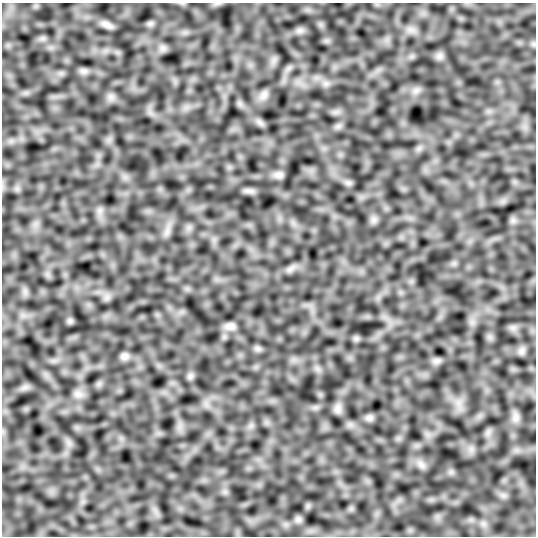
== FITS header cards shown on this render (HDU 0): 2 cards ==
NAXIS1  =                  534
NAXIS2  =                  534

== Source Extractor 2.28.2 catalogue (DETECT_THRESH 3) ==
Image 534 x 534 px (HDU 0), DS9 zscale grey, 1 PNG px = 1 image px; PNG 538 x 538 px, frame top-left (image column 1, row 534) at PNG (2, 3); no overlay
Background -0.0816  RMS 7.2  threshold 21.6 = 3 sigma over >= 5 px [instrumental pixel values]
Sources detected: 28; all 28 listed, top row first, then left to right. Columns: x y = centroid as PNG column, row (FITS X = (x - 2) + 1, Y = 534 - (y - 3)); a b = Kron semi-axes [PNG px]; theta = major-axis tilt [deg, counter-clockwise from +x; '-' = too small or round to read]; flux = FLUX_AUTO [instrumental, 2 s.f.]
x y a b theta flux
150 23 8 5 0 1200
107 25 15 7 -27 2600
300 30 11 5 0 1800
163 48 7 7 - 1800
439 56 9 7 0 2000
84 71 12 7 0 2000
416 90 8 4 19 1600
264 95 15 9 55 2900
111 97 8 4 -72 1600
260 122 9 5 -45 1700
279 175 12 8 -4 2200
348 183 8 5 0 1400
249 191 14 5 0 1900
290 269 12 5 40 2000
70 321 8 6 45 1100
230 326 13 8 -1 2900
356 338 7 4 -18 1100
257 349 10 4 -8 1400
522 351 11 8 74 1800
124 356 10 9 - 2100
436 361 10 7 15 1700
190 376 8 8 - 1500
78 394 8 7 - 2300
338 409 13 9 84 2200
516 417 12 9 81 2800
369 418 10 8 0 1700
421 465 13 7 -37 2800
298 519 9 8 - 1500